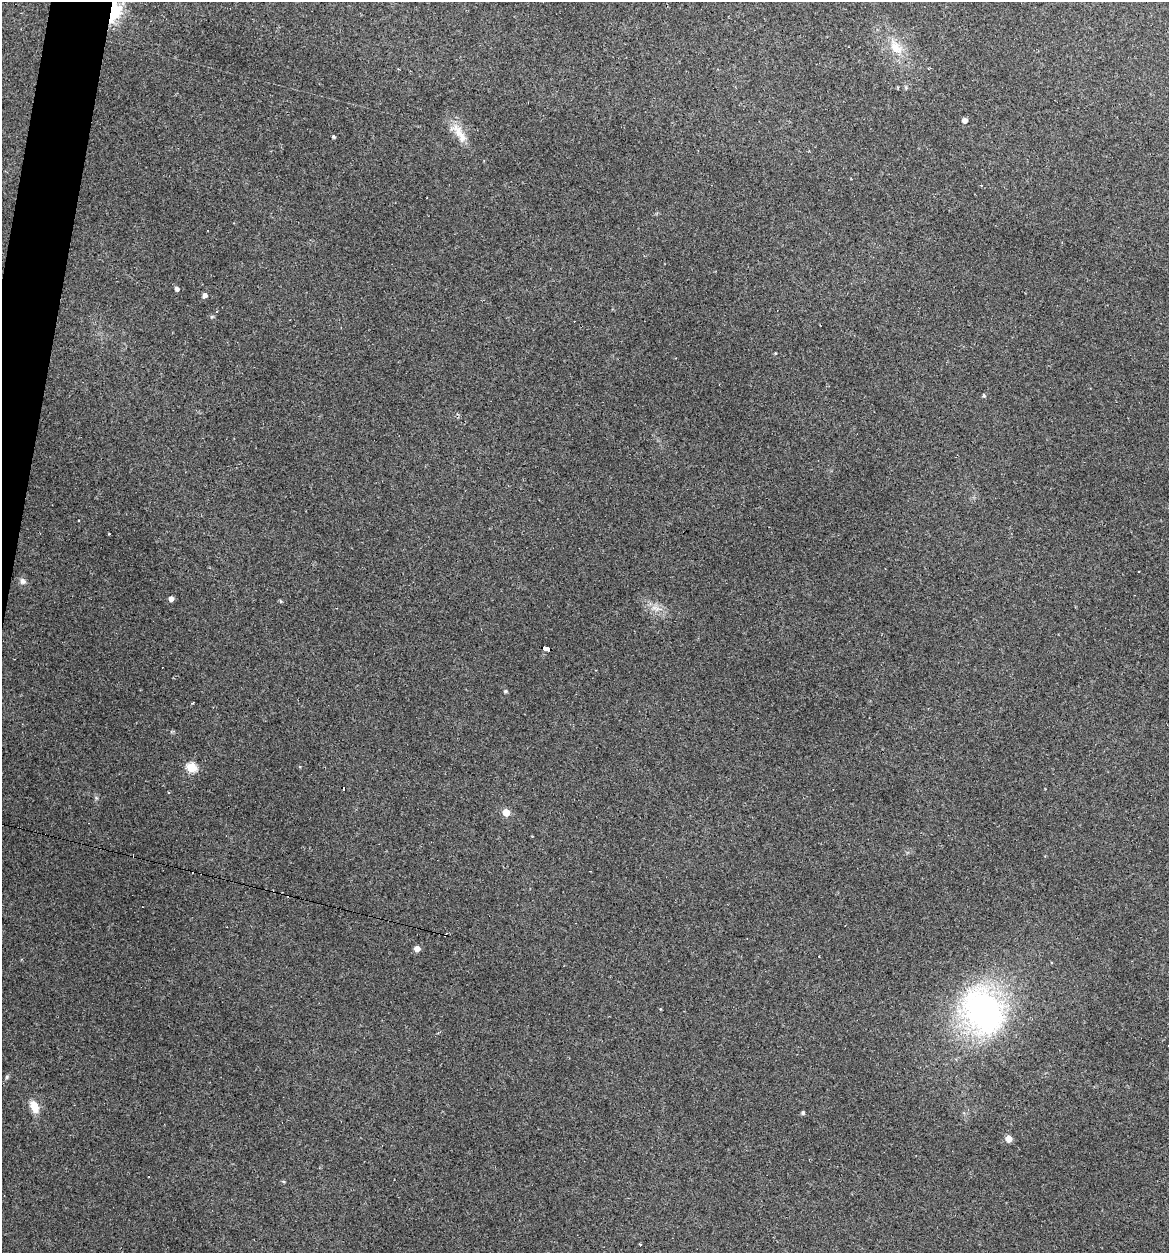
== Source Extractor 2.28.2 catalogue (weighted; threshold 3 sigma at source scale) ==
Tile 11 of 4 x 4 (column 3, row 3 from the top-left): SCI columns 2453-3619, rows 1252-2502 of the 5029 x 5032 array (HDU 1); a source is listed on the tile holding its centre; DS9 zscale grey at full resolution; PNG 1171 x 1255 px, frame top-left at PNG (2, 2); no overlay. Shown black and unused: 2% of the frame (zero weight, under 2 of 3 exposures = <1% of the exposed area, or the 3 px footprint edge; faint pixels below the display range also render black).
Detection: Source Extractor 2.28.2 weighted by HDU 2 'WHT'; one run over the whole footprint, this tile lists its part. Background 0.137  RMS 0.007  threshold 0.0314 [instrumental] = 3 sigma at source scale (4.5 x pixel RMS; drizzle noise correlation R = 1.50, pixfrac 1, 0.05/0.05 arcsec/px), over >= 5 px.
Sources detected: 29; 7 cosmic-ray / hot-pixel residue — not listed; the other 22 listed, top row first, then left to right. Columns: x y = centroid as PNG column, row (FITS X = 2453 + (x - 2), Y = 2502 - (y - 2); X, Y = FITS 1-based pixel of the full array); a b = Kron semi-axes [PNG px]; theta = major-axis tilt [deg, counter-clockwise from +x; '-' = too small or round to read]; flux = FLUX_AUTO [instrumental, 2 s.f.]
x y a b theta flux
113 11 7 5 84 260
896 47 23 13 -53 14
965 120 4 4 - 4.3
460 134 34 11 -62 11
334 136 4 3 - 1.2
177 289 4 4 - 2.4
205 295 4 4 - 3.3
984 396 4 4 - 1.1
22 581 8 7 - 2.6
171 599 4 4 - 3.3
280 601 5 3 - 0.88
547 649 7 4 -15 52
505 691 4 4 - 1.2
192 768 5 5 - 43
506 812 5 5 - 18
417 949 5 4 - 7.1
983 1011 56 43 -59 170
7 1077 6 5 - 1.2
35 1107 12 8 -70 10
803 1113 4 3 - 1.4
1008 1139 5 5 - 11
640 1244 3 2 - 0.66
Overlapping masked pixels (flux is a lower limit): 2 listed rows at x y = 113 11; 547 649
Isophote crosses this tile's border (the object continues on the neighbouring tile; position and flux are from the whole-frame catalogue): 1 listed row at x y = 113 11